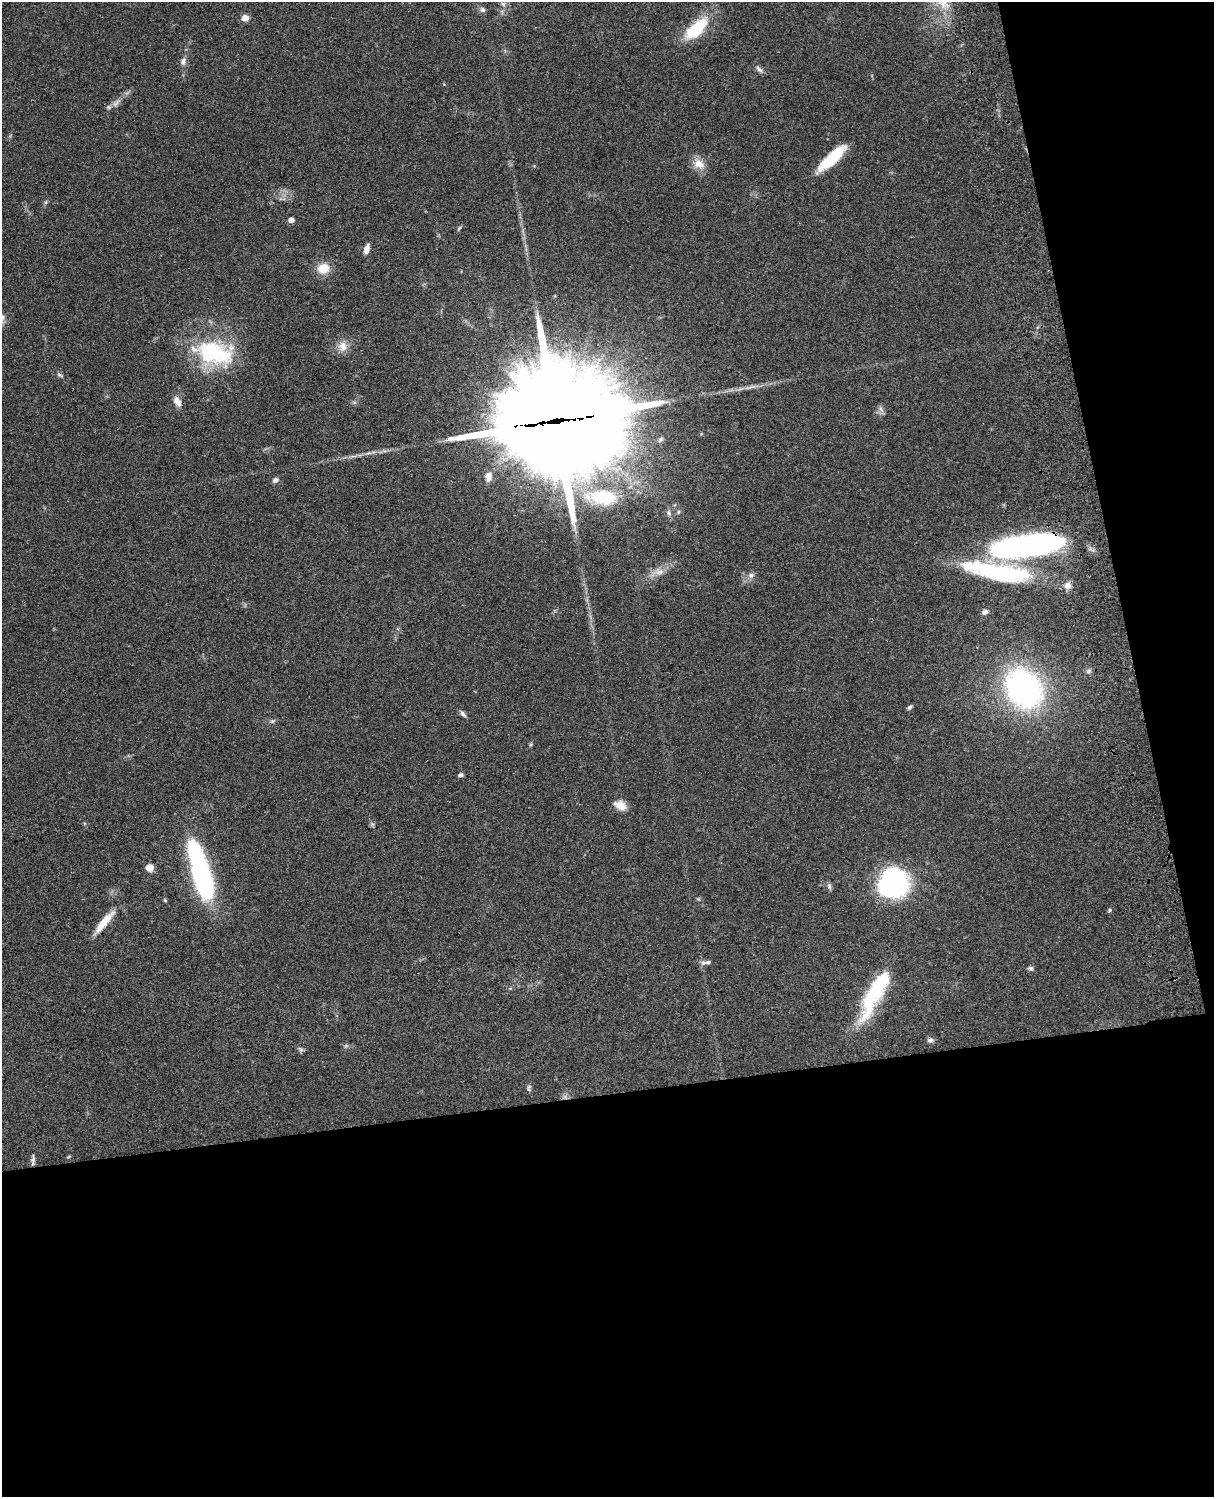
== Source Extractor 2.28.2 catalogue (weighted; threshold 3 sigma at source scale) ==
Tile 12 of 4 x 3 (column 4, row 3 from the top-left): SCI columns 3757-4968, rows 277-1771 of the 5086 x 4925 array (HDU 1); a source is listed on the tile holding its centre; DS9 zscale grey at full resolution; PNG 1216 x 1499 px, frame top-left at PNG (2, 2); no overlay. Shown black and unused: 33% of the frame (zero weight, under 3 of 4 exposures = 6% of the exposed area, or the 3 px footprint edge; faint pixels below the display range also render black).
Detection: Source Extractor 2.28.2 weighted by HDU 2 'WHT'; one run over the whole footprint, this tile lists its part. Background 0.0994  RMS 0.0064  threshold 0.0289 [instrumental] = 3 sigma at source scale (4.5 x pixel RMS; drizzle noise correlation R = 1.50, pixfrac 1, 0.05/0.05 arcsec/px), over >= 5 px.
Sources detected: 56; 2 inside a brighter object's white glare — not listed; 2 inside a brighter listed object's ellipse — not listed separately; the other 52 listed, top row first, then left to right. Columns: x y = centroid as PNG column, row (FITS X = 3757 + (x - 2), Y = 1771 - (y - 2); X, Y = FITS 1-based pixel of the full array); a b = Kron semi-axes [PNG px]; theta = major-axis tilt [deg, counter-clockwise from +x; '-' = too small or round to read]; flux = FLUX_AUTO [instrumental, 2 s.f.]
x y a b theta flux
503 4 7 5 -44 1.6
482 10 8 7 - 1.8
245 18 7 6 - 4.5
697 27 28 15 40 26
183 61 10 7 76 2.8
759 69 12 5 -41 2.2
116 103 13 7 45 3.6
832 158 38 10 43 24
699 164 17 12 -30 7.4
291 220 4 4 - 4.6
459 228 8 4 54 0.94
366 249 13 6 75 3.7
323 268 15 13 20 9.2
343 346 14 11 -73 6.3
214 353 53 29 -12 60
59 375 8 5 -39 1.3
750 387 10 5 11 2.2
177 401 12 7 -58 4.8
881 409 10 5 -57 2
555 421 51 33 5 18000
488 477 13 9 77 4.5
275 480 8 6 21 1.9
602 497 48 22 -4 44
678 512 6 5 - 1.2
669 513 9 6 -74 2
1026 546 68 19 8 220
659 572 15 10 7 5.6
999 572 78 18 -10 85
751 575 8 7 - 2.4
985 612 7 5 26 2.1
1024 689 28 22 -52 200
909 707 7 4 44 1.2
463 714 10 5 -48 1.8
273 721 7 5 20 1.3
461 775 6 4 15 1.5
620 805 15 9 -26 6.8
372 824 6 6 - 1.1
150 868 5 5 - 15
201 872 60 16 -74 130
894 884 25 23 49 120
829 886 9 6 -80 1.6
165 900 6 4 -46 0.73
1109 910 5 4 - 0.91
104 922 32 8 51 12
708 962 10 6 8 2.2
1030 968 7 6 - 1.4
874 992 78 18 71 36
930 1040 7 7 - 1.9
346 1046 7 4 19 1
300 1049 8 6 -45 1.5
529 1088 10 5 -88 1.5
33 1159 11 5 86 1.9
Overlapping masked pixels (flux is a lower limit): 3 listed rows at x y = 555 421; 1026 546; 1024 689